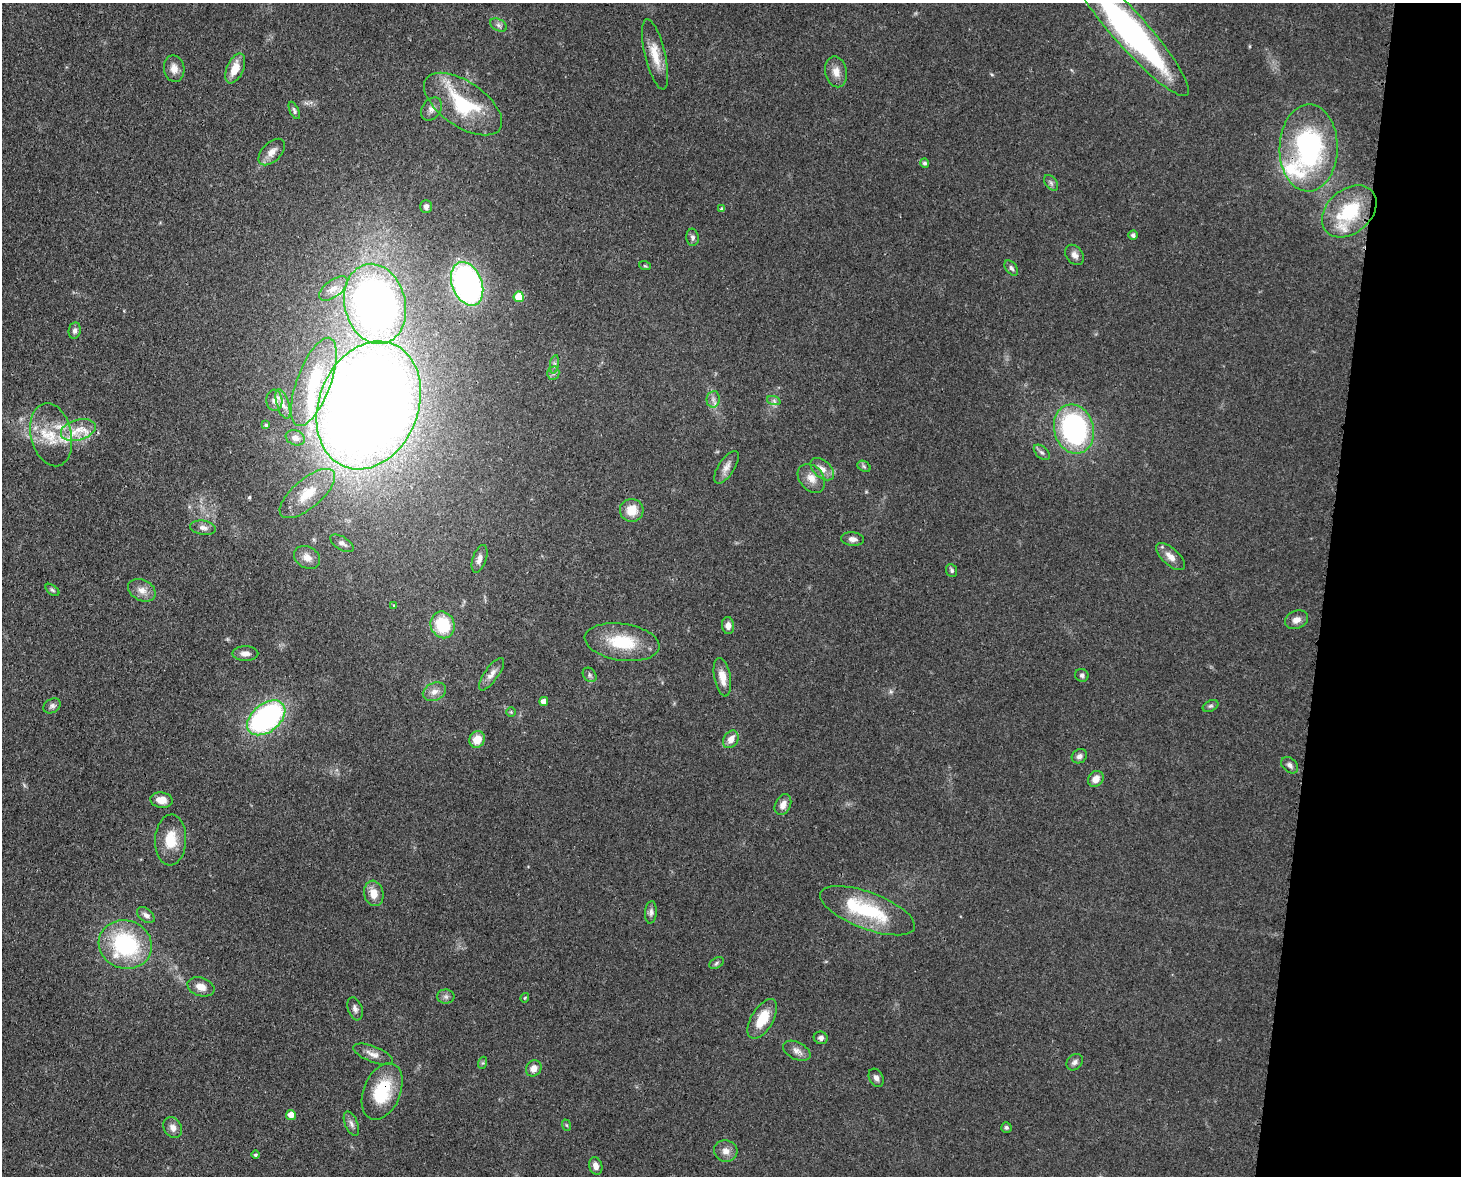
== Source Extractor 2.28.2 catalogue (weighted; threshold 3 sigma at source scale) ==
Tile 6 of 3 x 4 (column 3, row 2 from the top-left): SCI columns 3223-4681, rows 2422-3595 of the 4864 x 4844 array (HDU 1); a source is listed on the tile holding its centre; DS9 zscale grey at full resolution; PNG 1463 x 1178 px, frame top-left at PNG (2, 3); each listed source drawn as its Kron ellipse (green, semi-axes under 4 px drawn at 4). Shown black and unused: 9% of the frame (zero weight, under 3 of 4 exposures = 9% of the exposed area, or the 3 px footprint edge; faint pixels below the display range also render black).
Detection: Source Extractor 2.28.2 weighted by HDU 2 'WHT'; one run over the whole footprint, this tile lists its part. Background 0.0931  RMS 0.0046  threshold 0.0207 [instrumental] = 3 sigma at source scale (4.5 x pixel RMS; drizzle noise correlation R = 1.50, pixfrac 1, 0.05/0.05 arcsec/px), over >= 5 px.
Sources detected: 112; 2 inside a brighter object's white glare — neither listed nor drawn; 4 inside a brighter listed object's ellipse — not listed separately; the other 106 listed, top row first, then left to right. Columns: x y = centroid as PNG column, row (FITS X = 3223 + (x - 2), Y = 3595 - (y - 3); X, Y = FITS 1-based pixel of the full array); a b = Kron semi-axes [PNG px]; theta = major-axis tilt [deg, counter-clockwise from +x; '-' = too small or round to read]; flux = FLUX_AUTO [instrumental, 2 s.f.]
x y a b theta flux
498 25 9 6 -27 1.5
1131 31 85 17 -48 140
655 54 36 10 -77 9.2
235 68 16 8 66 7.9
174 69 13 10 -79 3.9
836 72 16 11 -77 4.5
463 104 45 22 -34 34
431 109 13 9 53 2.6
294 110 9 4 -66 1.1
1309 148 43 29 89 77
272 152 16 9 46 4
925 163 4 4 - 1.2
1051 183 9 5 -54 1.2
426 207 6 6 - 2
721 209 4 3 - 0.77
1349 211 30 22 40 26
1133 235 4 4 - 1.6
692 237 9 6 -85 1.3
1074 255 11 8 -52 2.4
645 266 6 3 -18 0.58
1011 268 9 5 -52 1.3
467 284 22 15 -68 130
333 289 17 8 38 4
519 297 5 5 - 10
375 304 41 30 -76 260
75 330 8 6 81 1.6
554 364 9 4 81 1.3
553 373 6 6 - 1.4
314 382 47 17 69 25
713 399 8 6 82 1.8
274 400 11 8 -86 2
774 401 7 4 -19 1
283 404 15 6 -73 2.5
369 405 66 49 68 980
266 425 4 3 - 0.54
1074 429 25 19 -75 92
78 430 18 10 15 7.9
51 435 32 20 -77 17
295 438 10 7 -21 2
1042 452 9 5 -44 1.3
864 466 7 5 -32 0.87
726 467 19 8 57 3.4
822 469 14 8 -42 3.4
811 478 16 11 -49 5.2
307 493 34 14 40 14
632 510 12 11 - 7.7
203 528 13 7 -8 2.4
852 539 11 7 -5 2.3
342 543 13 6 -31 2
307 557 14 10 -31 4.1
1170 557 18 8 -42 4.1
479 559 14 7 71 2.7
952 571 7 5 -68 0.95
52 590 8 4 -38 0.89
142 590 14 10 -27 4.2
394 605 3 3 - 0.47
1296 620 12 9 23 3.4
443 625 13 12 - 20
728 626 8 6 -85 2.6
622 642 37 18 -8 21
245 654 13 7 0 2.7
491 674 19 7 54 3.4
590 675 8 6 -51 1.1
1082 675 7 6 - 1.2
722 677 19 8 -79 6
434 692 12 8 24 3.3
544 701 4 4 - 3.5
52 706 9 7 30 1.5
1211 706 8 5 26 1
511 712 5 5 - 0.55
266 718 22 14 39 100
477 739 8 7 - 6.8
731 739 9 7 56 3.8
1079 756 8 6 36 1.6
1290 765 10 6 -43 1.9
1096 779 8 7 - 3.7
162 800 11 7 -8 4.8
783 805 11 7 64 3.5
171 840 25 15 87 12
374 893 13 9 -77 5.4
867 911 50 18 -21 34
651 912 11 6 85 1.6
146 915 10 6 -39 2
125 945 27 24 -18 49
716 963 8 5 29 0.92
201 987 14 9 -19 4
446 997 9 7 -1 1.5
525 998 5 4 - 0.49
355 1009 12 7 -71 1.9
762 1019 22 11 59 12
821 1038 7 6 - 1.6
797 1051 15 8 -26 3
373 1054 21 8 -22 3.5
1075 1062 9 7 46 1.7
482 1063 6 4 70 0.69
534 1068 8 7 - 3.5
876 1078 10 7 -62 2
382 1091 30 18 68 23
291 1115 5 5 - 4.8
351 1124 13 6 -67 2
566 1125 6 3 -70 0.58
1006 1127 5 5 - 1.1
173 1128 11 8 -58 2.9
726 1151 12 10 -12 3.5
256 1155 4 4 - 0.75
596 1166 9 6 -73 2.6
Overlapping masked pixels (flux is a lower limit): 3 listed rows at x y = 1309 148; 369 405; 382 1091
Isophote crosses this tile's border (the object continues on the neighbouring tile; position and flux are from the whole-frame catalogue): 1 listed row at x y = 1131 31